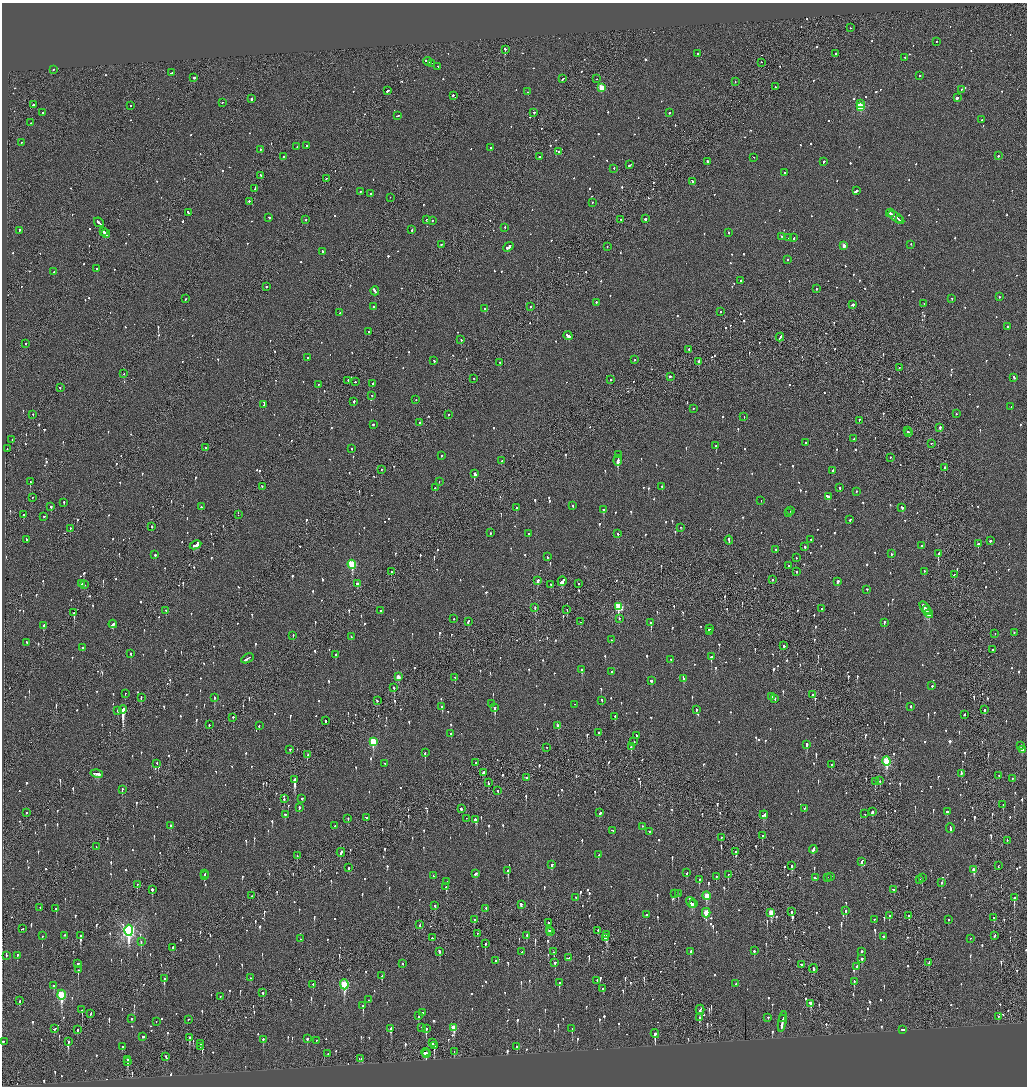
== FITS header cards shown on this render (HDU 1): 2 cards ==
NAXIS1  =                 2050
NAXIS2  =                 2168

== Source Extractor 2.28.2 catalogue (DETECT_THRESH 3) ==
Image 2050 x 2168 px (HDU 1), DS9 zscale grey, zoomed out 1/2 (1 PNG px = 2 x 2 image px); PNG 1029 x 1088 px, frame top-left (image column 2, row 2168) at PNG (2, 3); each listed source drawn as its Kron ellipse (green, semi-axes under 4 px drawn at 4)
Background -0.0867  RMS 0.066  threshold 0.198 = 3 sigma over >= 5 px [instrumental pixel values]
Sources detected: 1494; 55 cannot appear on this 1/2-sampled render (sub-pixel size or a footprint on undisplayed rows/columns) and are neither listed nor drawn; of the other 1439, the 500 brightest by FLUX_AUTO listed and drawn (939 fainter detections omitted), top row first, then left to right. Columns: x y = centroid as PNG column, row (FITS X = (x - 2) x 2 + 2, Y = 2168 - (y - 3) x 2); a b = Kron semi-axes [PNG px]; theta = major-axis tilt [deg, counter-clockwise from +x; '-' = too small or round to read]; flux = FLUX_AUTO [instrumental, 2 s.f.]
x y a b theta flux
850 28 2 1 - 160
936 42 2 2 - 66
505 50 2 2 - 900
698 54 2 2 - 78
836 54 2 2 - 100
905 58 2 2 - 140
427 62 4 2 - 180
761 63 2 1 - 58
431 64 3 1 - 110
438 67 2 1 - 62
53 70 2 2 - 100
172 73 3 2 - 100
920 76 2 2 - 88
194 78 2 2 - 160
563 79 3 2 - 120
597 79 2 1 - 69
735 82 2 1 - 67
775 87 2 2 - 68
602 88 3 3 - 460
961 90 2 2 - 110
388 91 4 2 - 200
528 92 2 2 - 93
453 96 2 2 - 280
957 98 3 2 - 320
251 99 2 2 - 410
222 103 2 1 - 61
860 104 2 2 - 80
34 105 2 1 - 100
130 106 2 1 - 130
860 107 3 3 - 830
43 113 2 2 - 160
533 113 2 2 - 66
669 113 3 2 - 88
398 116 3 2 - 73
981 120 2 2 - 91
31 123 2 2 - 110
21 143 2 2 - 75
306 146 2 2 - 64
297 147 2 2 - 140
490 148 2 2 - 67
261 150 2 2 - 62
559 152 2 2 - 100
998 156 2 2 - 190
284 157 2 2 - 59
539 157 2 2 - 64
754 158 2 1 - 79
707 162 2 2 - 800
823 162 3 2 - 130
630 165 3 2 - 110
614 169 2 2 - 68
784 173 2 2 - 120
260 176 2 2 - 66
326 179 2 2 - 65
693 182 4 2 - 140
255 189 4 1 - 130
856 191 3 2 - 330
360 192 2 2 - 59
371 194 2 2 - 430
390 198 2 1 - 130
249 202 2 2 - 150
592 203 2 1 - 120
188 213 3 2 - 110
890 213 4 2 - 170
269 218 3 2 - 91
896 218 9 2 -35 430
645 219 2 2 - 500
306 220 2 1 - 120
427 220 3 2 - 130
621 220 2 2 - 59
899 220 2 1 - 87
432 221 2 2 - 83
99 223 5 2 - 230
505 228 2 2 - 140
412 230 2 2 - 140
19 231 2 2 - 180
103 232 3 2 - 170
729 233 2 2 - 71
106 234 4 1 - 160
782 237 3 2 - 88
788 238 2 2 - 58
794 238 3 2 - 250
911 244 2 2 - 72
441 245 2 2 - 58
844 246 3 2 - 170
508 247 5 2 - 410
607 247 2 2 - 58
323 252 3 2 - 130
788 260 2 2 - 86
97 269 3 2 - 87
54 272 2 2 - 100
741 281 2 2 - 71
266 287 2 2 - 120
816 289 2 2 - 61
375 291 4 2 - 280
999 297 2 2 - 67
185 299 2 2 - 58
952 299 2 2 - 100
596 303 2 2 - 98
924 304 2 2 - 72
852 305 4 2 - 140
374 307 2 2 - 73
530 307 2 1 - 100
485 309 3 2 - 260
720 312 2 2 - 72
340 313 2 2 - 65
1007 327 2 2 - 88
369 332 2 1 - 60
568 336 4 2 - 300
780 338 4 2 - 140
461 340 2 2 - 60
26 344 2 2 - 82
689 350 2 2 - 150
307 358 3 2 - 65
635 360 2 2 - 63
434 361 2 2 - 62
699 362 3 2 - 120
500 363 2 2 - 120
899 368 2 1 - 190
124 374 2 2 - 70
670 377 3 2 - 85
1014 378 3 2 - 75
473 379 2 1 - 110
610 380 2 2 - 75
348 381 2 1 - 58
355 382 2 2 - 60
373 384 2 2 - 110
318 385 2 2 - 72
60 388 2 2 - 62
372 396 2 1 - 66
416 400 2 1 - 71
354 402 2 2 - 130
263 405 2 2 - 60
1011 407 2 2 - 120
693 409 2 1 - 93
956 414 2 2 - 87
33 415 2 1 - 240
448 415 2 2 - 89
744 417 2 1 - 60
859 421 2 2 - 91
420 423 2 2 - 110
373 425 2 2 - 150
940 428 2 2 - 150
907 431 2 1 - 71
909 433 2 2 - 140
854 439 2 2 - 100
12 440 2 1 - 120
806 443 2 2 - 60
931 444 2 2 - 89
716 446 2 2 - 270
206 448 2 2 - 110
7 449 2 1 - 58
352 449 2 2 - 73
618 455 2 2 - 130
441 456 2 2 - 130
890 458 2 1 - 58
502 461 2 2 - 76
618 461 5 2 - 2600
945 468 2 1 - 320
381 470 2 2 - 63
833 471 2 2 - 310
474 474 3 2 - 420
30 482 2 1 - 130
439 482 2 2 - 80
262 487 2 1 - 76
662 487 2 2 - 140
435 488 2 2 - 76
840 488 2 2 - 130
856 492 2 2 - 130
828 497 4 2 - 170
32 498 2 1 - 67
761 501 2 1 - 75
64 503 2 2 - 90
573 506 2 2 - 180
51 507 2 2 - 130
201 507 2 2 - 77
516 508 2 2 - 280
902 508 3 2 - 160
603 510 2 2 - 280
791 511 2 2 - 86
788 513 2 2 - 59
24 515 2 1 - 240
238 515 2 1 - 78
44 517 2 2 - 69
850 520 3 2 - 75
152 527 2 2 - 81
681 528 2 1 - 84
70 529 2 2 - 69
490 533 2 2 - 84
529 534 2 2 - 69
618 534 3 2 - 94
27 540 3 2 - 93
811 540 2 2 - 80
729 541 4 2 - 110
990 541 2 2 - 160
978 544 2 2 - 930
195 545 6 3 26 260
922 546 2 2 - 74
805 547 2 2 - 180
776 550 2 2 - 58
891 554 2 2 - 92
938 554 2 2 - 480
155 555 2 2 - 96
547 557 2 2 - 79
796 558 2 2 - 180
352 565 4 3 - 970
788 566 2 2 - 58
391 572 2 1 - 86
797 572 2 2 - 120
924 572 2 2 - 76
954 575 3 2 - 99
772 580 2 2 - 130
537 581 3 2 - 330
562 582 5 2 - 2000
837 582 2 2 - 390
81 584 2 1 - 100
357 584 3 2 - 140
579 584 2 1 - 120
85 585 2 1 - 88
551 585 4 1 - 67
867 590 2 2 - 84
619 607 4 3 - 880
535 608 3 2 - 72
822 609 2 2 - 130
925 609 8 2 -53 1200
567 610 2 1 - 66
926 610 4 2 - 610
166 611 2 2 - 61
381 611 2 2 - 100
74 613 3 2 - 470
929 614 4 2 - 550
454 619 2 2 - 94
619 619 2 2 - 90
468 622 3 2 - 80
581 622 2 2 - 77
651 623 2 2 - 200
884 623 3 2 - 75
113 624 4 2 - 200
43 626 2 2 - 82
709 629 3 2 - 140
709 632 3 2 - 130
1014 633 2 2 - 57
995 634 2 1 - 220
293 636 2 2 - 110
351 637 2 2 - 59
611 640 2 2 - 71
27 643 2 2 - 59
783 646 3 1 - 230
82 648 2 2 - 100
993 650 2 2 - 110
131 654 2 2 - 81
336 655 2 2 - 150
711 657 2 2 - 280
247 659 7 2 31 220
671 660 2 2 - 58
582 670 2 2 - 210
612 672 2 2 - 210
398 677 3 2 - 150
455 678 2 2 - 79
684 679 2 2 - 97
651 681 3 2 - 78
932 686 2 2 - 82
394 688 2 2 - 350
125 694 2 2 - 61
812 695 2 2 - 62
772 697 2 2 - 170
141 698 3 2 - 100
214 698 3 2 - 140
775 699 2 2 - 71
377 701 3 2 - 92
602 701 2 2 - 98
491 704 2 2 - 67
575 705 2 1 - 74
442 707 2 2 - 140
910 707 2 2 - 150
495 708 3 2 - 760
123 710 4 2 - 3800
696 710 3 2 - 66
985 710 3 2 - 120
118 711 2 2 - 110
965 715 2 2 - 170
615 717 3 2 - 60
233 718 2 2 - 350
325 721 2 2 - 160
209 725 2 2 - 120
259 726 2 2 - 180
558 726 3 2 - 120
599 733 2 2 - 74
451 734 2 2 - 91
636 736 2 2 - 68
373 742 4 3 - 770
634 742 3 2 - 83
807 745 3 2 - 450
1020 746 2 2 - 73
631 747 3 2 - 200
547 748 2 1 - 100
290 750 2 2 - 90
1022 750 3 2 - 460
425 753 3 2 - 140
307 755 3 2 - 77
886 762 4 3 - 1200
476 763 2 1 - 60
157 764 2 2 - 64
385 764 2 1 - 62
831 765 3 1 - 130
483 773 4 2 - 140
97 774 6 2 -13 280
961 774 2 2 - 75
999 776 2 1 - 78
526 778 2 1 - 60
1012 779 2 2 - 64
294 780 3 2 - 3500
880 781 2 2 - 58
875 782 2 1 - 65
488 783 4 2 - 160
122 790 2 2 - 74
498 791 3 2 - 66
284 799 3 2 - 74
302 799 2 2 - 150
1003 805 2 2 - 72
299 808 3 2 - 88
461 809 2 2 - 580
805 809 3 2 - 76
872 812 4 2 - 120
947 812 3 2 - 82
26 813 2 1 - 90
600 813 2 2 - 180
865 814 2 1 - 110
285 815 2 2 - 130
764 815 4 2 - 170
366 818 3 2 - 120
348 819 2 2 - 68
466 819 2 1 - 62
476 820 3 3 - 340
171 826 2 2 - 98
335 826 2 2 - 63
642 827 2 2 - 90
950 829 5 2 - 140
613 831 4 2 - 150
649 832 2 2 - 80
762 836 2 2 - 61
721 838 2 1 - 83
1007 841 2 2 - 73
96 847 2 1 - 62
813 850 4 2 - 320
736 852 3 2 - 300
341 853 4 2 - 170
598 855 3 2 - 60
297 856 2 1 - 92
862 862 4 2 - 150
552 865 2 2 - 140
792 866 3 2 - 380
998 866 3 1 - 93
349 868 2 2 - 190
974 870 3 2 - 190
508 871 3 2 - 220
687 873 3 2 - 69
205 874 3 2 - 110
475 874 4 2 - 110
728 875 2 2 - 160
204 876 3 2 - 150
433 876 3 2 - 85
716 877 2 2 - 85
831 877 2 2 - 82
815 878 3 2 - 100
827 878 2 1 - 77
922 878 3 2 - 82
699 880 3 2 - 140
920 880 2 1 - 150
447 882 2 2 - 250
941 883 2 2 - 150
137 885 2 1 - 100
446 887 3 2 - 160
152 890 3 2 - 270
894 890 2 2 - 99
674 894 2 2 - 110
678 894 2 2 - 240
252 896 2 1 - 300
706 896 4 3 - 300
576 898 2 1 - 71
1014 898 4 2 - 210
691 903 6 2 -60 170
693 904 3 1 - 120
521 905 3 2 - 74
435 906 3 2 - 160
40 908 2 1 - 210
56 909 2 2 - 140
486 909 2 1 - 57
846 911 2 2 - 310
791 912 2 2 - 140
706 913 4 3 - 390
771 913 3 3 - 330
646 915 2 2 - 350
889 916 3 2 - 91
909 916 3 2 - 83
994 918 3 2 - 71
474 920 3 2 - 86
874 920 2 2 - 87
948 920 2 2 - 190
548 923 3 2 - 290
419 925 4 2 - 100
22 929 3 2 - 81
129 931 5 4 - 3900
549 931 2 2 - 150
598 931 4 1 - 92
551 932 2 1 - 59
477 934 2 2 - 76
606 935 4 1 - 540
42 936 2 2 - 68
65 936 2 2 - 75
81 936 3 2 - 230
527 936 3 2 - 110
995 936 3 2 - 120
883 937 2 2 - 59
432 938 3 2 - 81
606 938 4 3 - 190
301 939 2 2 - 64
970 939 2 1 - 92
141 942 3 2 - 86
485 944 3 2 - 240
173 948 2 2 - 150
754 951 2 2 - 210
440 952 4 2 - 110
522 952 3 2 - 85
554 952 3 2 - 120
691 952 3 2 - 95
862 952 2 2 - 100
6 956 2 2 - 89
17 956 3 2 - 85
569 958 4 2 - 300
862 959 3 2 - 69
496 961 2 2 - 77
555 963 2 2 - 240
929 963 3 2 - 2800
78 964 2 2 - 170
402 964 2 2 - 58
801 965 3 2 - 95
856 967 3 2 - 630
813 969 4 1 - 260
78 970 3 2 - 350
382 976 3 2 - 110
251 978 2 2 - 64
164 979 3 2 - 300
597 981 3 2 - 100
854 982 2 2 - 66
559 983 3 2 - 290
736 984 3 2 - 84
313 985 2 1 - 76
344 985 5 3 - 1100
53 986 2 2 - 110
603 989 2 2 - 80
263 993 3 2 - 87
61 995 5 3 - 1300
220 997 2 1 - 67
368 1000 2 2 - 150
19 1001 3 2 - 62
811 1004 3 2 - 720
363 1006 3 2 - 230
82 1010 3 2 - 120
700 1010 5 2 - 150
422 1013 3 2 - 91
91 1014 3 1 - 61
418 1016 2 2 - 190
998 1017 3 1 - 67
699 1018 4 2 - 160
768 1018 2 2 - 57
131 1019 2 2 - 59
783 1019 3 2 - 130
188 1020 2 2 - 61
156 1022 2 1 - 180
782 1022 10 2 80 410
422 1028 2 2 - 76
454 1028 4 3 - 350
55 1029 3 2 - 75
391 1029 3 2 - 380
426 1029 4 2 - 220
572 1029 3 2 - 110
77 1030 3 2 - 100
903 1030 3 2 - 180
655 1034 4 3 - 580
143 1037 3 2 - 78
189 1038 3 2 - 160
307 1039 2 2 - 250
263 1040 2 2 - 200
316 1041 2 2 - 62
3 1042 2 2 - 140
68 1042 2 2 - 130
433 1043 2 1 - 84
200 1044 3 2 - 350
434 1046 4 2 - 240
122 1047 3 2 - 60
200 1047 2 1 - 99
517 1047 3 1 - 230
454 1052 2 1 - 58
425 1053 4 2 - 150
328 1054 2 2 - 78
426 1054 3 2 - 110
166 1057 3 1 - 62
361 1059 3 2 - 81
128 1060 4 2 - 270
128 1062 4 2 - 190
At the frame edge (FLAGS 8, measured only in part): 1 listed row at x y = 3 1042
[939 fainter detections neither listed nor drawn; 55 sub-pixel or undisplayed-footprint detections neither listed nor drawn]